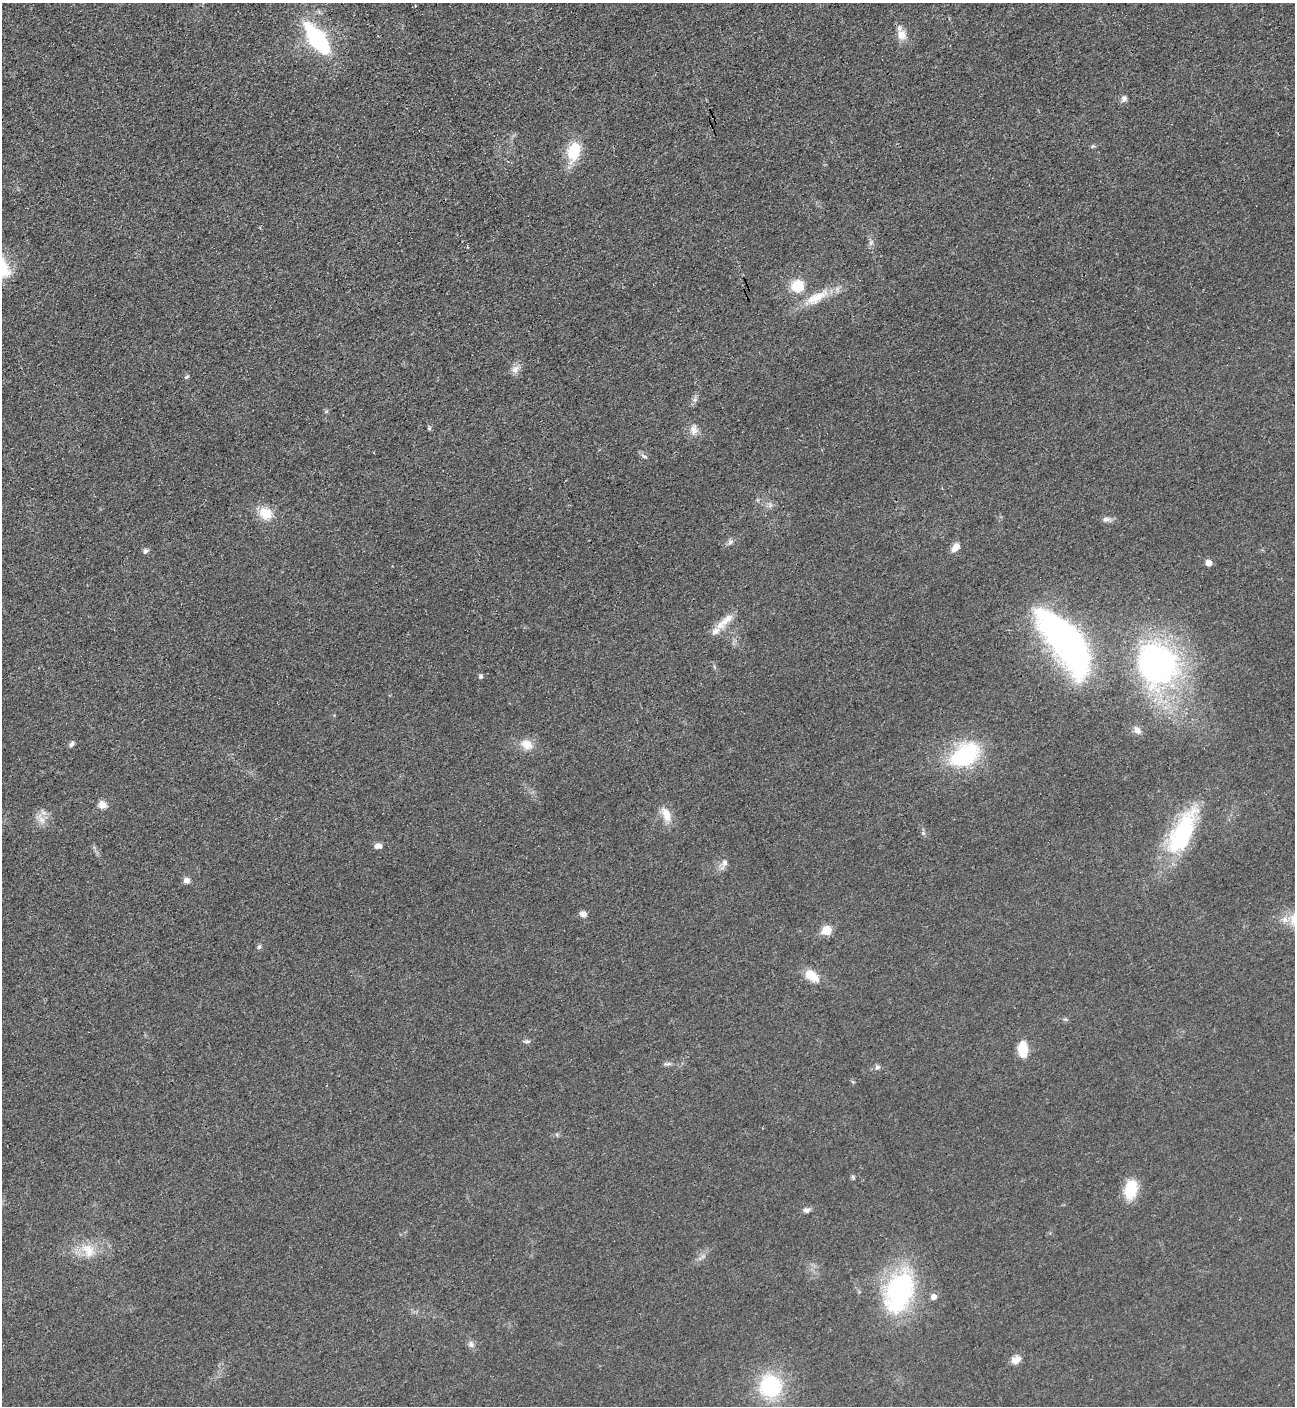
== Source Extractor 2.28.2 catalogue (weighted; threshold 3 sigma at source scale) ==
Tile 11 of 4 x 4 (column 3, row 3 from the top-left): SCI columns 2889-4181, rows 1416-2819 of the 5634 x 5651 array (HDU 1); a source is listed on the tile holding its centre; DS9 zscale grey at full resolution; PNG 1297 x 1408 px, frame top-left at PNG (2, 3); no overlay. Shown black and unused: <1% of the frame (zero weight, under 3 of 4 exposures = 1% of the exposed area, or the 3 px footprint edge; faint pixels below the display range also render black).
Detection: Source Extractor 2.28.2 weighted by HDU 2 'WHT'; one run over the whole footprint, this tile lists its part. Background 0.0194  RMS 0.0041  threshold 0.0184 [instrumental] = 3 sigma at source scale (4.5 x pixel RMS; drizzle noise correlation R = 1.50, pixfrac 1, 0.05/0.05 arcsec/px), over >= 5 px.
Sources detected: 55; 1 inside a brighter listed object's ellipse — not listed separately; the other 54 listed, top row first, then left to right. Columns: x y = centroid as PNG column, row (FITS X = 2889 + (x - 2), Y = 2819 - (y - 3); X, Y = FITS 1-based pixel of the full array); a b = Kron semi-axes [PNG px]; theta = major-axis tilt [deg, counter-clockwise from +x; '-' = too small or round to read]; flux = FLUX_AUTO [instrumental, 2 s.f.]
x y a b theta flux
902 35 15 12 -66 4.5
317 39 27 11 -53 57
1124 99 9 7 70 1.5
1093 146 6 4 42 0.59
574 151 22 14 75 14
871 243 7 6 - 1.1
468 247 4 2 - 0.4
798 286 15 14 - 9.5
817 297 37 12 28 10
515 369 10 8 45 2.3
186 377 6 4 31 0.56
694 400 6 4 18 0.86
429 428 6 5 - 0.59
694 430 15 11 -86 3.4
644 456 10 3 -29 0.85
265 513 18 14 -38 7.7
1106 519 12 7 11 1.7
730 542 9 6 54 1.3
956 547 10 7 51 3.6
145 551 8 5 60 1
1208 563 5 5 - 3.5
724 622 32 9 42 6
1068 644 70 27 -53 160
1157 663 35 30 -63 150
480 676 6 5 - 0.84
1137 730 11 8 -54 2.3
71 744 8 5 63 1.1
527 744 16 12 -29 5.1
965 755 43 27 33 32
102 805 12 10 -35 2.8
666 814 21 10 -67 5.5
41 819 19 7 -61 3.3
1182 832 62 24 62 41
923 833 5 5 - 0.67
378 846 9 7 0 2
724 863 9 8 - 1.9
186 880 8 7 - 1.9
583 914 8 7 - 2.3
827 930 6 6 - 14
259 947 6 6 - 0.8
812 976 19 10 -35 7.6
527 1041 11 4 0 0.85
1023 1050 14 8 -86 13
668 1064 12 3 5 1.1
877 1067 8 7 - 1.2
853 1177 7 4 -72 0.61
1131 1189 22 14 79 11
806 1210 9 6 8 1.4
88 1250 23 16 -52 8.5
899 1291 39 25 69 72
933 1297 6 6 - 2.4
471 1344 10 7 -74 1.6
1016 1360 12 9 29 3.4
771 1386 20 20 - 37